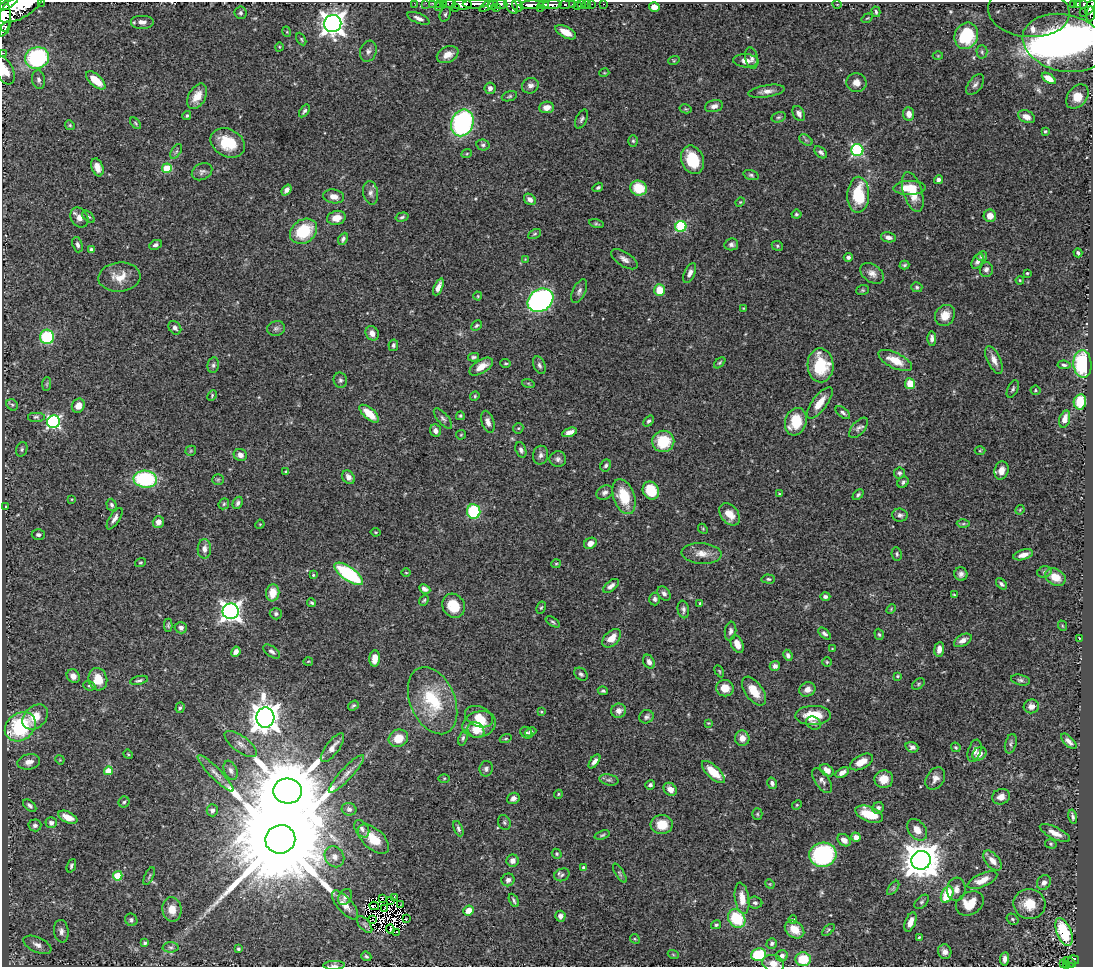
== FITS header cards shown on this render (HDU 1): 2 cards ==
NAXIS1  =                 1091
NAXIS2  =                  965

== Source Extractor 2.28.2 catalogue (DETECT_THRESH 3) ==
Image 1091 x 965 px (HDU 1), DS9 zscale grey, 1 PNG px = 1 image px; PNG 1095 x 969 px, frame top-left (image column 1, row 965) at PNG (2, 2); each listed source drawn as its Kron ellipse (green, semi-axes under 4 px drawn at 4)
Background 0.846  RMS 0.026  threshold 0.0789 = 3 sigma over >= 5 px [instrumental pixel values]
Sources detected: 461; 11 with non-positive FLUX_AUTO (blend fragments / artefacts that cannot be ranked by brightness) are neither listed nor drawn; the other 450 listed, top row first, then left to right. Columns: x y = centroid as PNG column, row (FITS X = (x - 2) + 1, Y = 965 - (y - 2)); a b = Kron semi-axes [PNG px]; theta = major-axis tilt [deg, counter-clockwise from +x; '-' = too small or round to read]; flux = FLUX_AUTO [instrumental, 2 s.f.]
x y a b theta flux
41 2 2 2 - 12
414 3 2 2 - 8.4
426 3 2 2 - 3.9
432 3 3 2 - 11
439 3 2 2 - 11
443 3 3 2 - 12
1074 3 3 3 - 15
1077 3 3 3 - 76
8 4 11 4 29 520
449 4 6 3 0 45
462 4 9 5 0 670
476 4 13 5 3 670
500 4 7 5 -9 370
543 4 5 3 - 230
582 4 3 3 - 25
586 4 2 2 - 3.5
592 4 2 2 - 6.7
604 4 3 2 - 6.5
837 4 4 3 - 1.3
1083 4 3 3 - 86
493 5 5 3 - 170
511 5 10 5 -59 350
517 5 6 5 - 190
532 5 12 4 1 510
553 5 9 3 4 460
565 5 5 3 - 70
572 5 3 3 - 62
21 6 25 11 32 3100
438 6 3 2 - 8.8
487 6 8 4 40 190
577 6 3 2 - 4.9
455 7 3 2 - 45
654 7 5 4 - 16
1090 7 8 3 63 260
497 8 4 3 - 100
541 8 3 2 - 52
1029 11 41 26 -5 170
876 12 5 3 - 3.1
240 13 6 6 - 3.9
1084 13 3 2 - 25
445 14 7 5 70 4.3
1090 14 7 3 86 100
4 15 16 6 -89 1700
418 18 12 5 -22 7.9
867 18 6 3 36 1.6
142 22 12 7 0 10
333 23 8 8 - 1600
5 29 8 3 58 130
287 32 5 3 - 1.4
566 32 11 5 -29 25
966 36 13 11 68 81
301 39 7 4 -62 2.7
1064 43 42 28 -13 2000
279 47 4 3 - 1.6
368 51 11 8 71 7.6
982 52 6 5 - 3.2
2 53 2 2 - 6.9
448 55 11 8 24 16
938 56 5 3 - 1.6
37 58 12 10 19 240
752 58 11 6 -77 6.5
674 60 6 3 19 1.9
746 61 13 6 -3 15
5 70 15 8 -65 30
604 73 5 3 - 1.5
1049 78 8 4 -35 12
39 80 9 6 -81 6.9
96 80 12 6 -41 32
856 83 10 9 - 13
975 85 12 6 52 6.8
530 86 8 7 - 7.7
490 88 6 5 - 7.3
766 91 18 6 9 12
197 96 14 8 60 22
509 96 8 4 18 3
1077 96 14 9 52 53
714 106 9 6 13 9.1
547 107 7 5 6 14
686 109 6 4 -11 2.3
304 111 7 4 55 3.8
799 114 8 5 -61 7.1
909 114 6 5 - 13
187 115 5 4 - 2.8
779 117 7 5 16 3.5
1026 117 9 6 -24 14
582 119 10 5 65 4.5
135 123 7 4 -50 2.5
462 123 14 11 68 300
70 125 5 4 - 2.4
1045 131 3 3 - 2.3
806 140 7 4 -33 3
633 141 6 5 - 2.9
228 143 18 13 -28 58
483 145 6 5 - 3.9
857 150 6 6 - 220
176 151 8 4 56 3.6
821 152 7 4 -41 5.2
467 153 5 3 - 1.9
692 160 15 11 -68 58
97 167 9 6 -70 15
167 168 5 4 - 62
202 172 11 8 28 6.2
751 175 8 5 -15 3.9
939 180 5 4 - 5
598 187 5 3 - 3.5
639 188 8 7 - 50
909 188 16 7 1 38
287 190 6 4 51 6.6
913 192 21 9 -73 38
371 193 12 7 -80 7.9
858 195 18 11 88 77
334 196 10 7 -9 13
530 199 6 5 - 7.3
740 202 5 4 - 2
796 214 5 4 - 3.3
990 216 6 6 - 16
88 217 7 4 -44 3.1
402 217 6 4 16 3.3
79 218 11 8 -56 12
336 218 9 7 14 18
596 223 7 4 -13 2.8
681 226 5 5 - 140
304 231 14 11 36 75
535 234 7 4 27 2.7
888 237 7 5 -11 7.9
343 239 6 4 63 4.4
731 244 7 6 - 5.6
78 245 8 5 -71 5.2
155 245 6 4 22 4.8
777 246 6 4 -24 2.6
92 250 4 4 - 5.5
1078 253 4 3 - 3.6
982 256 5 5 - 5.1
848 257 4 4 - 4.4
525 259 4 4 - 1.5
624 259 15 7 -32 9.6
978 261 8 5 61 5.4
904 265 5 3 - 2.7
986 269 7 6 - 5.7
690 273 11 5 66 8.1
872 273 13 8 -35 11
1027 273 3 3 - 1.8
119 277 21 14 5 29
1020 280 4 3 - 1.7
438 287 9 4 65 11
917 287 5 5 - 3
659 290 6 5 - 43
862 290 6 5 - 2.7
579 291 12 6 64 6.9
478 296 4 4 - 1.8
540 300 14 10 33 560
744 308 3 2 - 1.4
945 315 11 9 53 22
476 326 6 4 43 3.1
175 328 7 5 -53 5.7
276 328 9 7 15 5.2
372 333 7 6 - 11
47 337 7 7 - 120
932 338 7 4 -88 6
393 345 6 5 - 4.4
473 357 5 4 - 3.3
895 360 18 7 -26 33
994 360 15 6 -65 14
506 363 5 4 - 2.5
720 363 7 4 45 2.7
1082 364 14 9 -86 130
213 365 8 5 80 4.4
539 365 9 5 -68 5.2
820 365 17 13 -88 70
1064 365 7 4 -8 3.6
481 367 13 6 31 21
340 380 7 6 - 4.5
528 383 6 4 -19 2.1
47 384 7 4 88 2.6
910 384 5 5 - 39
1013 389 9 5 64 4
1035 390 5 4 - 2.2
212 395 6 4 65 2.1
475 396 5 4 - 2.3
1080 402 7 6 - 51
820 403 19 7 53 27
12 405 6 5 - 3.4
78 406 7 6 - 15
843 413 8 4 -39 4.4
369 414 12 5 -41 32
460 416 4 4 - 2.6
36 417 8 5 0 3.9
443 418 12 5 -49 5
1065 419 9 5 72 14
648 421 6 4 50 3.5
54 422 6 6 - 310
488 422 11 6 -73 10
796 422 14 10 73 54
518 428 5 5 - 2.2
858 428 12 6 48 6.3
435 431 6 5 - 7.8
569 432 8 4 19 11
461 435 5 4 - 2
663 441 11 10 - 61
22 449 7 5 72 3.5
521 450 8 5 -71 5
191 451 5 5 - 2.4
980 451 5 3 - 1.6
240 455 7 6 - 9.2
541 455 9 7 80 6.8
558 459 8 7 - 5.8
606 465 6 5 - 4
1001 470 9 7 73 13
286 472 3 3 - 2.2
899 473 5 5 - 4.1
348 477 7 6 - 9.2
145 479 12 8 -4 160
218 480 6 5 - 2.7
903 482 6 5 - 4.1
651 491 9 8 - 55
605 493 9 6 29 7
779 494 3 2 - 1.7
858 495 6 4 45 3.3
624 497 18 10 -70 56
72 499 4 2 - 1.2
238 503 6 4 64 4.8
224 504 6 5 - 2.9
112 505 6 5 - 4.3
5 506 2 2 - 0.99
1020 510 5 4 - 1.9
474 511 7 6 - 140
730 514 12 8 -53 23
900 515 8 6 -6 5.5
115 519 12 5 57 8.5
158 522 6 5 - 12
260 524 5 4 - 1.6
963 524 6 4 1 2.6
703 529 5 4 - 2
375 532 5 3 - 1.7
38 534 6 5 - 4.9
590 543 6 5 - 12
204 549 10 7 88 9.3
702 553 20 10 -4 20
897 554 7 5 -81 3.5
1023 555 10 5 16 13
140 563 5 4 - 2.1
556 564 5 4 - 2
1044 572 7 5 18 4
406 573 4 3 - 1.5
349 574 17 6 -35 190
961 574 7 6 - 6.9
313 575 4 4 - 2.2
1055 577 11 8 -27 23
768 579 7 4 -2 3.5
1001 584 6 4 -45 4.3
611 586 9 5 37 7.6
425 589 6 4 -26 7.7
273 593 8 6 83 25
664 593 8 5 -54 5.9
954 595 3 3 - 2
825 596 5 4 - 4.8
655 599 6 5 - 5.1
424 600 6 4 48 2.8
312 603 4 3 - 2.7
700 603 4 4 - 1.9
454 606 12 11 - 43
541 608 6 4 62 2.6
683 609 9 5 -79 5.5
891 609 5 3 - 1.7
231 611 8 8 - 970
276 614 6 5 - 3.9
553 622 8 3 -32 2.8
168 625 6 4 90 2.9
1063 626 5 3 - 1.7
181 628 6 5 - 6.3
730 631 9 5 83 6
825 634 7 4 -43 4.9
879 634 6 4 -72 2.7
612 638 11 7 43 21
1079 638 3 2 - 0.94
963 640 9 5 28 9.1
737 644 9 6 -66 18
832 649 3 3 - 1.4
939 649 7 5 83 11
272 651 9 5 -37 5.8
236 652 5 4 - 8.7
788 655 6 4 -64 5.3
375 658 8 5 85 19
308 661 5 3 - 1.6
649 662 7 5 -60 7.4
827 662 4 4 - 2.3
775 666 5 5 - 6.5
719 671 6 3 -61 1.8
581 674 7 5 -38 4.4
73 676 7 6 - 9.9
897 676 4 3 - 2.1
98 679 11 9 -75 31
139 680 9 3 12 3.5
1020 680 9 5 -12 4.4
918 684 7 4 38 2.7
89 686 6 4 -19 2.7
725 688 9 8 - 21
807 689 8 7 - 12
603 691 5 4 - 2.9
754 691 16 8 -54 30
433 701 35 22 -67 110
353 705 6 4 36 3
1031 706 7 7 - 10
180 708 5 4 - 3.2
619 711 7 7 - 11
541 712 3 3 - 1.7
813 715 18 9 1 42
35 717 14 10 41 32
479 717 15 10 -23 19
646 717 7 6 - 5.3
265 718 10 9 - 2600
708 723 4 3 - 1.6
813 723 7 6 - 5.3
479 724 17 13 15 34
20 727 17 13 38 160
476 730 9 7 -41 29
531 732 6 4 25 7.6
526 733 6 5 - 4
398 738 10 8 26 30
463 738 8 4 72 3.3
742 738 8 7 - 12
506 739 6 4 19 2.1
1069 741 10 4 -45 8.2
241 744 19 8 -36 13
1011 744 10 5 75 4.6
912 747 6 5 - 6
956 747 5 4 - 2.4
332 748 17 6 53 15
974 751 11 6 72 9.4
128 754 5 4 - 1.8
979 754 7 6 - 15
60 760 5 3 - 1.5
594 761 8 4 53 7.7
29 762 11 7 11 13
861 762 13 6 28 23
486 769 8 6 77 5.3
231 770 10 6 -68 7
827 770 8 5 -37 13
108 771 4 4 - 26
713 772 15 6 -44 38
842 772 7 4 30 9.9
215 773 25 5 -46 13
346 774 25 6 47 14
444 778 6 4 2 2
884 779 9 9 - 22
935 779 12 9 58 11
609 780 10 5 -12 5.2
822 780 14 7 -56 8.2
772 783 6 4 -76 5
650 785 5 4 - 4.9
670 789 7 6 - 12
287 791 14 12 -4 26000
558 794 4 4 - 2
1001 797 9 7 20 13
513 798 6 5 - 7.5
124 802 5 5 - 3.4
797 805 5 4 - 2.2
30 806 8 4 -41 4.8
878 808 6 5 - 4.9
349 809 7 6 - 4.6
212 810 6 5 - 5.7
757 814 5 5 - 2.5
869 814 14 7 -21 42
68 817 10 5 -25 20
1073 817 7 4 -77 5
504 822 8 6 -60 3.8
51 823 5 5 - 7.7
662 824 11 9 -3 35
35 825 6 6 - 5.7
362 829 9 6 -56 6.4
458 829 8 4 -68 4.3
917 830 12 8 -52 18
1055 833 16 6 -26 16
602 835 8 4 19 2.7
856 837 5 4 - 11
280 839 15 14 - 70000
373 839 19 10 -42 36
844 840 7 5 -38 9.7
1051 844 6 4 -16 2.6
557 854 5 4 - 2.2
823 855 13 12 - 220
334 857 11 9 -58 11
921 860 9 9 - 4700
513 861 6 6 - 11
992 861 12 6 -50 13
71 866 7 4 69 3.5
584 868 4 4 - 7.9
620 873 11 4 -58 3.1
562 875 8 6 22 4.5
118 876 5 4 - 69
149 876 9 3 65 2.6
508 880 7 6 - 7.1
982 880 16 6 23 23
1044 883 8 6 53 8.2
770 884 5 4 - 1.6
893 888 8 4 53 3.4
956 889 11 9 83 12
947 895 9 5 65 59
345 897 9 6 57 6
382 898 2 2 - 1.8
394 898 4 2 - 0.61
742 898 16 7 -81 21
514 900 7 3 -64 3.7
390 901 3 2 - 1.3
922 902 8 5 45 3.6
755 903 7 6 - 4.7
970 903 15 11 30 40
1029 904 16 15 - 38
345 905 18 7 -49 17
401 905 2 2 - 0.21
374 906 4 2 - 1.8
385 908 3 2 - 2.4
172 909 12 9 -82 20
469 910 5 5 - 20
560 916 5 5 - 7.9
737 918 10 8 -54 79
406 919 2 2 - 3.3
793 919 4 4 - 2.5
1012 919 6 5 - 3
131 920 6 6 - 4.3
373 920 2 2 - 1.1
910 922 10 5 68 14
365 924 10 5 -50 1.6
716 925 5 4 - 2.8
390 929 4 2 - 3.3
794 929 11 8 -38 22
828 930 7 3 42 2.4
61 931 11 7 -82 8.7
396 932 3 2 - 2
1064 932 15 7 -68 82
919 937 4 3 - 2.3
635 939 5 4 - 2
145 943 3 3 - 2.8
772 943 5 5 - 3.9
37 945 15 7 -24 11
171 947 8 5 3 4.2
238 949 3 3 - 2.9
945 952 7 6 - 9.2
673 954 6 3 -20 1.9
759 955 7 6 - 68
366 956 5 4 - 3.2
782 956 6 5 - 6.6
803 959 8 7 - 43
1005 959 7 4 84 8.6
1073 960 5 4 - 93
1069 962 7 3 -30 92
773 963 11 8 -15 13
1064 964 3 3 - 28
334 965 11 4 1 4.6
1066 966 3 3 - 27
At the frame edge (FLAGS 8, measured only in part): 26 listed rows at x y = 41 2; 414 3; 426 3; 432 3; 439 3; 443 3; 1077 3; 8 4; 449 4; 462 4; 476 4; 500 4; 1083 4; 511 5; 21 6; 1090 7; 1029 11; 1090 14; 4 15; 5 29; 1064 43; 2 53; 5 70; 773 963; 334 965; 1066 966
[11 non-positive-flux detections neither listed nor drawn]